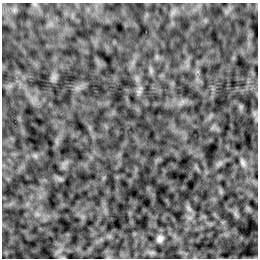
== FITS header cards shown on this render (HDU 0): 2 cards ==
NAXIS1  =                  256 /Number of positions along axis 1
NAXIS2  =                  256 /Number of positions along axis 2

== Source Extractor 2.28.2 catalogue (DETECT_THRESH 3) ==
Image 256 x 256 px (HDU 0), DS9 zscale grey, 1 PNG px = 1 image px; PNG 260 x 260 px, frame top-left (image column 1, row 256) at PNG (2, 3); no overlay
Background 3.05e-04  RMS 0.0022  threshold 0.00662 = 3 sigma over >= 5 px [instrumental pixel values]
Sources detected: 4; all 4 listed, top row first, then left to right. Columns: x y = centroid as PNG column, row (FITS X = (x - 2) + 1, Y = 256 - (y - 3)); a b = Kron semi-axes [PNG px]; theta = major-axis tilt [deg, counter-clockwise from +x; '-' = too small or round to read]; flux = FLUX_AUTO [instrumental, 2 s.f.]
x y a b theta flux
139 92 7 4 -19 0.3
243 163 11 6 -64 0.5
189 209 10 4 -48 0.4
160 239 8 7 - 0.58